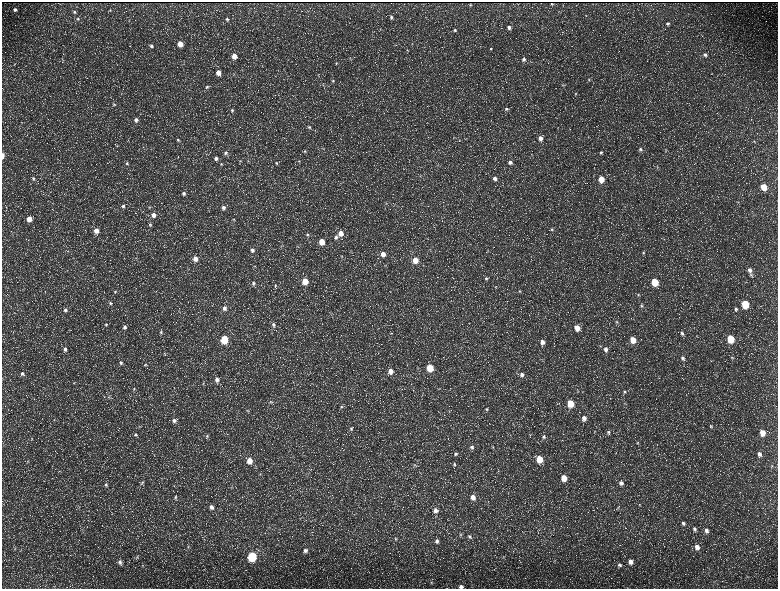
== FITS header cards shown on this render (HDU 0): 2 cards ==
NAXIS1  =                 1552 / length of data axis 1
NAXIS2  =                 1173 / length of data axis 2

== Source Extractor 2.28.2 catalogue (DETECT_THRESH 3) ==
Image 1552 x 1173 px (HDU 0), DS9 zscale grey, zoomed out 1/2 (1 PNG px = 2 x 2 image px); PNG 780 x 591 px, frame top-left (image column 1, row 1173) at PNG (2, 2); no overlay
Background 216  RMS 9.7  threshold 29.2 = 3 sigma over >= 5 px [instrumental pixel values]
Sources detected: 224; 33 cannot appear on this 1/2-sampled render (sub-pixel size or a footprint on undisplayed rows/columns) and are not listed; the other 191 listed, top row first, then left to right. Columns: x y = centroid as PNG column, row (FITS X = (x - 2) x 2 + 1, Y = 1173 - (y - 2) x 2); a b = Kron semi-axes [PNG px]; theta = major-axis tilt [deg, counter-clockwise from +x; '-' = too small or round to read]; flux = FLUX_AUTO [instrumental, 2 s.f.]
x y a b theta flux
551 3 2 1 - 1200
470 5 2 2 - 1500
15 9 4 4 - 4400
110 10 4 2 - 1300
74 12 4 4 - 2500
586 15 3 2 - 1200
391 17 4 4 - 3100
78 19 4 4 - 2700
227 19 4 3 - 3200
668 23 4 4 - 4000
509 27 5 4 - 6400
380 29 3 2 - 1000
455 30 4 4 - 3100
180 44 4 4 - 23000
412 44 3 3 - 1100
151 46 4 4 - 4700
491 49 4 4 - 2200
407 50 3 2 - 1200
705 55 6 5 - 5700
234 56 4 4 - 22000
524 59 5 4 - 5200
336 63 4 3 - 2000
14 64 3 2 - 940
218 73 5 4 - 15000
589 79 5 3 - 2200
333 81 4 3 - 2100
562 85 5 3 - 2100
207 87 5 4 - 3100
576 93 4 4 - 2000
114 104 5 4 - 2600
506 109 5 5 - 4300
232 110 4 4 - 3000
136 120 5 4 - 6400
309 127 5 4 - 3000
315 130 3 2 - 820
588 136 3 2 - 1200
540 138 5 4 - 11000
178 140 5 4 - 3300
459 140 5 2 - 1300
117 146 3 2 - 980
324 149 4 2 - 1100
640 149 5 5 - 5000
665 150 4 3 - 1700
305 151 5 4 - 2800
601 152 5 5 - 4200
226 153 6 5 - 5700
3 156 5 2 - 11000
216 158 5 5 - 6300
240 161 4 3 - 1600
299 161 4 3 - 1700
510 162 4 4 - 5600
127 163 4 4 - 2900
276 163 4 4 - 2500
221 164 4 4 - 2400
657 167 4 4 - 2000
420 176 4 2 - 1500
33 178 5 4 - 3400
495 178 5 4 - 8300
601 179 5 4 - 33000
763 187 5 4 - 36000
184 193 5 4 - 5200
386 203 4 3 - 1600
123 206 4 4 - 4400
149 207 5 3 - 1800
223 208 4 4 - 5800
154 215 5 5 - 13000
29 219 5 5 - 21000
234 220 4 3 - 1300
150 224 5 4 - 3300
552 229 4 4 - 2800
96 231 5 4 - 18000
341 233 5 4 - 20000
307 235 4 4 - 3200
336 237 5 4 - 5000
322 242 4 4 - 31000
252 250 5 5 - 5900
68 252 4 3 - 1500
643 253 4 3 - 2000
383 254 4 4 - 15000
342 256 3 3 - 1200
195 259 4 4 - 14000
415 260 5 4 - 28000
385 265 3 3 - 1400
254 266 3 3 - 1200
750 270 6 5 - 9400
486 278 5 4 - 3700
305 281 4 4 - 39000
655 282 5 4 - 64000
253 283 5 4 - 3900
275 285 4 3 - 1800
519 291 4 4 - 2500
115 292 4 4 - 2700
638 295 4 3 - 2000
110 303 5 4 - 3200
745 304 5 4 - 88000
642 306 4 4 - 2400
224 308 4 4 - 6900
736 309 5 4 - 3800
65 310 5 5 - 5000
617 322 4 4 - 2500
106 324 5 4 - 3100
274 325 5 4 - 4500
125 327 5 5 - 5700
577 328 5 4 - 23000
161 332 5 4 - 3700
391 333 3 2 - 830
682 333 5 4 - 3700
224 339 5 4 - 90000
730 339 5 4 - 73000
633 340 5 4 - 31000
542 342 5 4 - 10000
65 349 5 5 - 6500
606 349 6 5 - 7300
164 353 3 2 - 1200
682 358 5 4 - 4800
732 358 5 4 - 2800
121 363 5 5 - 4300
145 365 5 4 - 3000
430 368 5 4 - 62000
390 371 5 4 - 15000
22 373 5 5 - 5200
522 375 6 5 - 8100
217 380 5 4 - 8000
74 383 4 2 - 1300
203 384 4 3 - 2100
134 389 5 4 - 2700
413 390 2 1 - 520
624 392 5 4 - 3100
109 397 4 3 - 1900
270 402 4 4 - 1900
570 403 5 4 - 51000
625 403 4 3 - 1200
341 407 5 4 - 2700
487 409 5 5 - 3800
248 411 4 3 - 1500
584 418 6 5 - 11000
54 420 4 3 - 1400
174 421 6 5 - 7200
711 426 4 4 - 2400
139 427 4 3 - 1700
351 429 5 4 - 3100
608 432 5 4 - 3600
762 433 5 5 - 22000
136 435 5 4 - 3200
207 436 7 4 55 3900
544 437 6 5 - 4700
31 438 4 3 - 1900
638 443 5 3 - 2000
472 447 6 6 - 5700
493 447 3 3 - 1600
455 454 5 5 - 4000
759 454 5 5 - 8200
539 459 5 4 - 51000
28 461 5 4 - 2500
250 461 6 5 - 24000
454 464 5 3 - 2600
415 465 5 3 - 2200
772 466 4 3 - 1600
260 474 4 2 - 1400
564 478 5 4 - 31000
142 482 4 3 - 2400
621 483 5 4 - 6200
106 485 5 4 - 3200
232 487 4 3 - 1900
175 497 6 5 - 4400
473 497 5 5 - 13000
639 505 4 2 - 1300
211 507 6 5 - 8800
618 508 3 3 - 1500
435 510 5 5 - 9100
683 523 6 5 - 5500
269 528 3 2 - 1100
694 529 6 5 - 5700
706 530 7 6 - 8900
461 534 5 3 - 2200
469 536 6 4 -46 4000
395 539 4 4 - 2400
437 541 6 5 - 5900
188 547 4 4 - 2300
697 547 6 5 - 12000
15 549 4 3 - 2000
305 550 5 5 - 6500
252 556 5 4 - 160000
137 557 5 3 - 2000
503 557 5 3 - 1400
120 562 7 5 -68 6100
631 562 6 5 - 13000
143 565 3 2 - 1100
619 565 6 5 - 4900
431 583 5 2 - 1500
461 586 4 3 - 6100
At the frame edge (FLAGS 8, measured only in part): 2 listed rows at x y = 3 156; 461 586
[33 sub-pixel or undisplayed-footprint detections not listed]